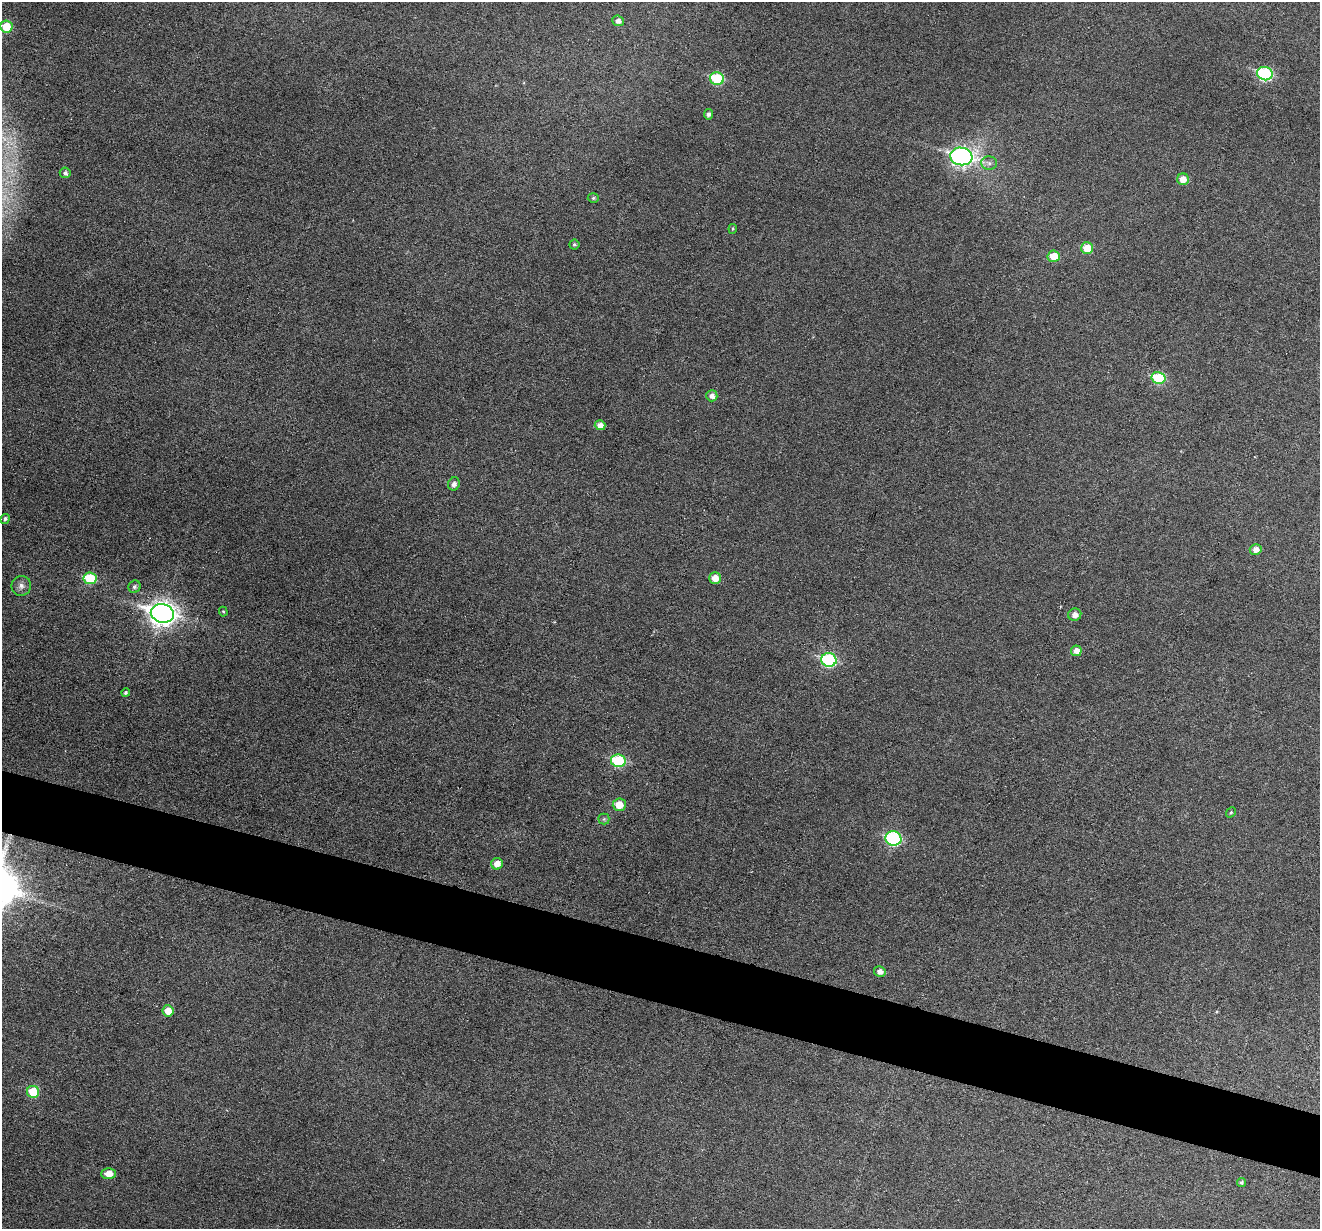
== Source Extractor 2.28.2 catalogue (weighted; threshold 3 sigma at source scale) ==
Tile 6 of 4 x 4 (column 2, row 2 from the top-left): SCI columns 1319-2636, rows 2584-3810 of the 5274 x 5294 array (HDU 1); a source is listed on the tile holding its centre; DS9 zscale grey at full resolution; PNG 1322 x 1231 px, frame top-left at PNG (2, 2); each listed source drawn as its Kron ellipse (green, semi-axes under 4 px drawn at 4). Shown black and unused: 5% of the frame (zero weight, under 3 of 6 exposures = <1% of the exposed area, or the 3 px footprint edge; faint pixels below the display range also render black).
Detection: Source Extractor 2.28.2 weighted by HDU 2 'WHT'; one run over the whole footprint, this tile lists its part. Background 0.0483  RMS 0.0059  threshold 0.0241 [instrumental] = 3 sigma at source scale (4.09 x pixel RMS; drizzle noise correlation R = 1.36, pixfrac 0.8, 0.05/0.05 arcsec/px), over >= 5 px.
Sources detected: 41; all 41 listed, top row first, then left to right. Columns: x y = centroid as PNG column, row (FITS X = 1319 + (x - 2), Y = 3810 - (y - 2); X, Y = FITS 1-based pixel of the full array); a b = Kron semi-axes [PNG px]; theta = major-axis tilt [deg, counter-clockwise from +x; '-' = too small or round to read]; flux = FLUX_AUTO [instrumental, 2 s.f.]
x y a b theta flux
618 21 6 5 - 2.5
6 26 6 6 - 14
1265 74 8 6 -15 59
717 79 7 6 - 32
708 114 5 4 - 1.7
961 156 11 9 -8 170
989 163 8 6 -1 2
65 173 5 5 - 1.6
1183 179 6 6 - 5.9
593 198 5 4 - 0.83
733 229 5 3 - 0.62
574 244 5 5 - 0.93
1087 248 6 6 - 11
1054 256 6 5 - 9.6
1158 378 7 6 - 27
712 396 5 5 - 2.8
600 425 5 5 - 3.7
454 484 7 6 - 2.4
5 519 5 4 - 1.3
1256 549 6 5 - 3.7
90 578 6 6 - 24
715 578 6 6 - 5.5
21 586 10 9 - 2.9
135 587 6 6 - 1.6
223 612 5 4 - 0.68
162 613 12 9 -13 440
1075 615 6 6 - 3.4
1076 651 5 5 - 4
829 660 8 7 - 56
126 693 4 4 - 1.1
618 761 7 6 - 33
619 805 6 6 - 8.8
1231 812 5 4 - 0.78
604 819 5 5 - 0.94
893 838 8 7 - 60
497 864 6 6 - 4.6
880 971 6 5 - 3.2
168 1011 5 5 - 7.1
33 1092 6 6 - 16
109 1174 7 5 1 5.9
1242 1182 4 4 - 0.9